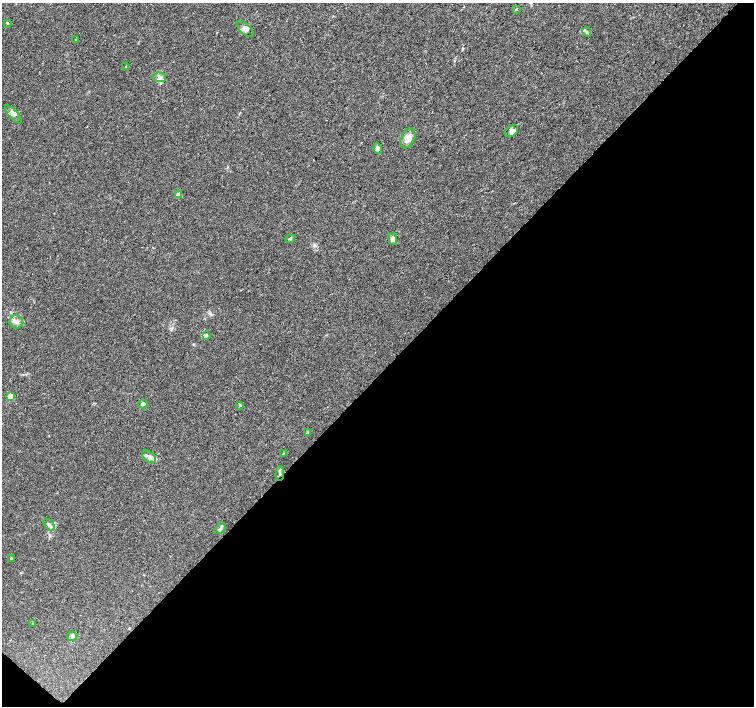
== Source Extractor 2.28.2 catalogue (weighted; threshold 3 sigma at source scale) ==
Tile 15 of 4 x 4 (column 3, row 4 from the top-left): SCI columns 3008-4510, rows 167-1574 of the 6021 x 6027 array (HDU 1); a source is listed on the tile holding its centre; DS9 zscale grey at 2 x 2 block average (1 PNG px = mean of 2 x 2 image px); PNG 756 x 708 px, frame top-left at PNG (2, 3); each listed source drawn as its Kron ellipse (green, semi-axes under 4 px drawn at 4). Shown black and unused: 48% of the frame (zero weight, under 3 of 4 exposures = <1% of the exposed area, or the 3 px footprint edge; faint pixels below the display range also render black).
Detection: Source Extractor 2.28.2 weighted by HDU 2 'WHT'; one run over the whole footprint, this tile lists its part. Background 0.026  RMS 0.0034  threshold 0.0153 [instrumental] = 3 sigma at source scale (4.5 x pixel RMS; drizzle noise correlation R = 1.50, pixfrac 1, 0.0396/0.0396 arcsec/px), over >= 5 px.
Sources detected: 29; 1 inside a brighter listed object's ellipse — not listed separately; the other 28 listed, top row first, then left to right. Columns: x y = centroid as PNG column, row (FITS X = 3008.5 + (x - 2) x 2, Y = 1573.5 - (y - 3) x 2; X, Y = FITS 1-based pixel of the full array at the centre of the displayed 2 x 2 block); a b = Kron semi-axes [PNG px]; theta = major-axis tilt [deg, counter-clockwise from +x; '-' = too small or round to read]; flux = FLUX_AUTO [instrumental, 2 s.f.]
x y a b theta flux
516 9 3 2 - 0.63
7 23 3 2 - 0.46
245 29 10 5 -45 2.8
587 32 5 3 - 1.2
76 39 2 2 - 0.52
126 66 2 2 - 0.42
160 77 6 5 - 2.6
13 114 11 4 -48 2.8
512 131 7 5 41 3.2
408 138 11 6 65 5.6
378 148 5 4 - 2.6
178 195 2 2 - 5.4
290 239 4 3 - 1
393 239 6 4 -82 3
16 322 7 6 - 3.3
206 336 4 3 - 0.82
11 397 3 3 - 24
143 404 5 3 - 1.5
240 405 3 3 - 0.7
308 433 3 3 - 0.89
283 454 3 2 - 0.47
149 457 8 5 -38 3.2
280 474 7 3 85 1.7
49 525 7 4 -49 1.9
220 529 6 3 36 1.4
11 559 3 3 - 0.63
32 624 3 2 - 0.62
72 636 5 4 - 1.8
Overlapping masked pixels (flux is a lower limit): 1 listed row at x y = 280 474
Diffuse or blended objects may show on this block-average render without a row.